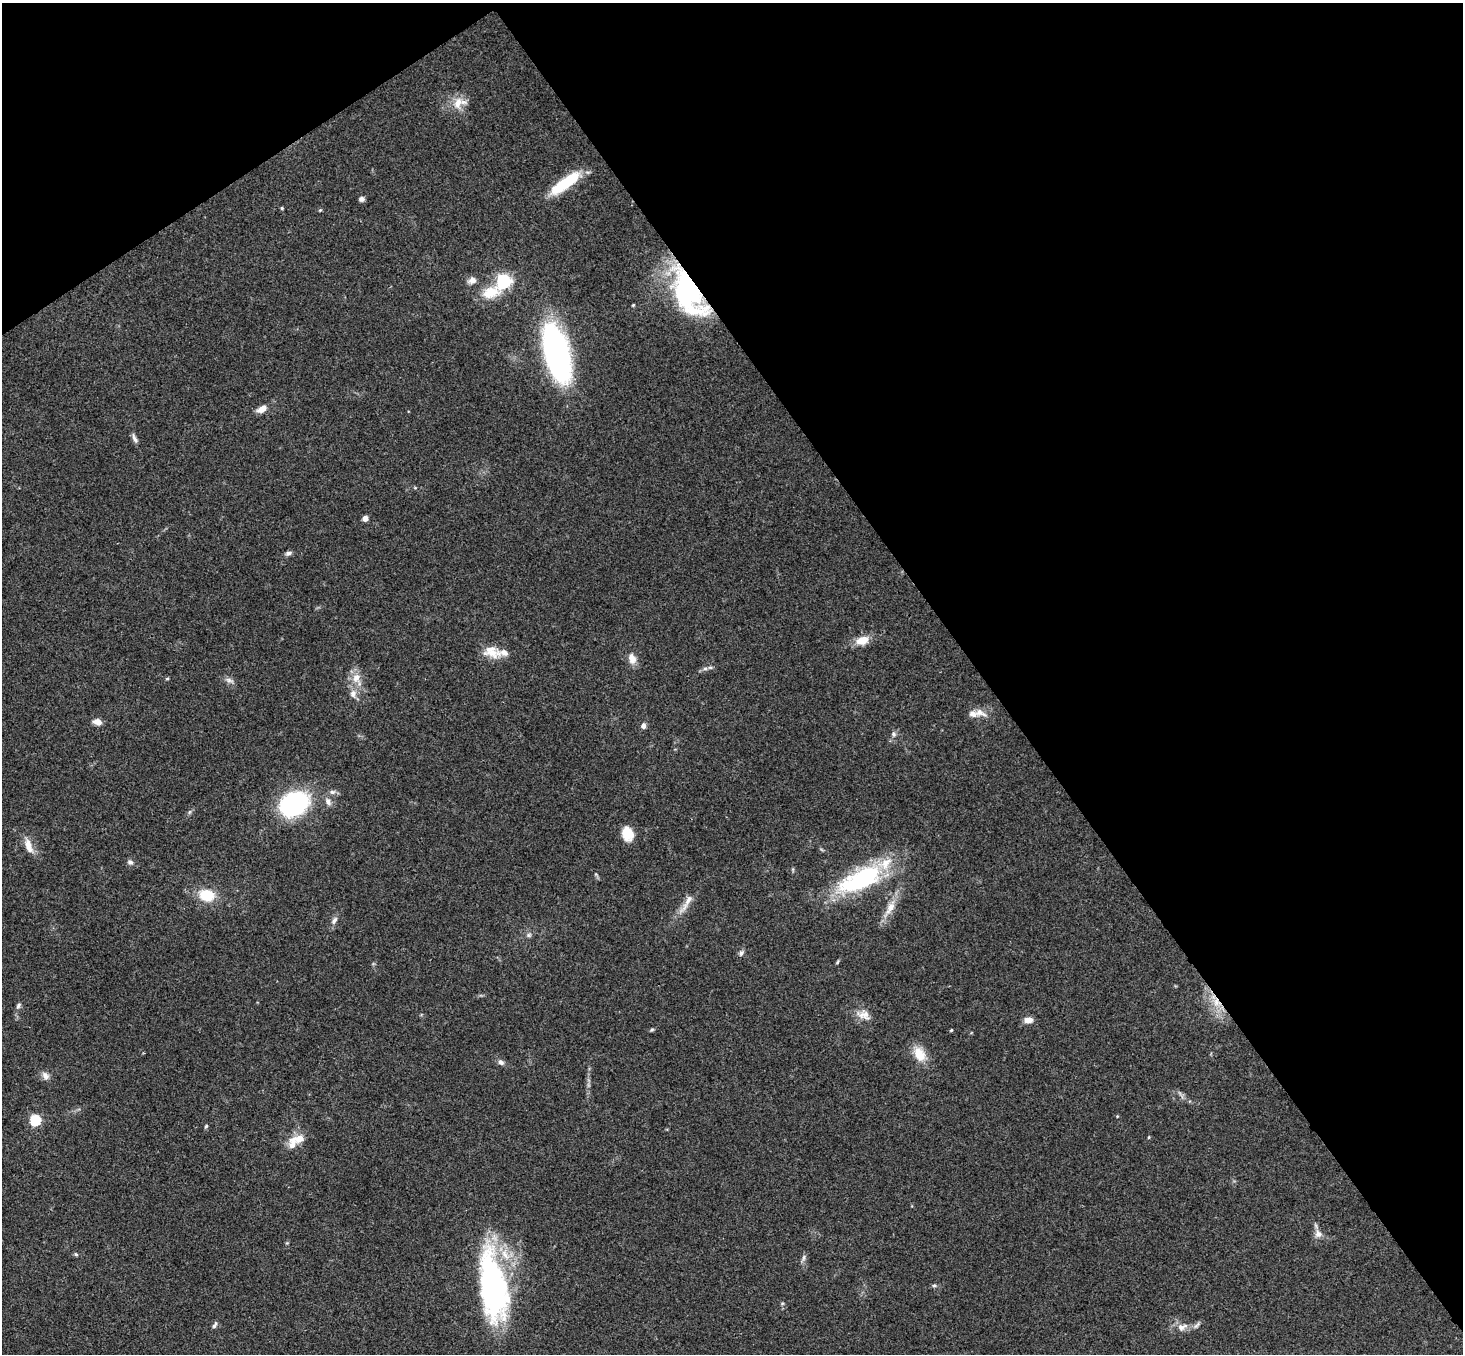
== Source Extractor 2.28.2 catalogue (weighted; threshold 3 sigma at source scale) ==
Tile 3 of 4 x 4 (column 3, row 1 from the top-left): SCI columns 2978-4438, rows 4385-5736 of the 5950 x 5930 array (HDU 1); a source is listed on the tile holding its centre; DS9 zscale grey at full resolution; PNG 1465 x 1356 px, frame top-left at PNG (2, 3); no overlay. Shown black and unused: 37% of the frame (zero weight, under 3 of 4 exposures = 6% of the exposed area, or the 3 px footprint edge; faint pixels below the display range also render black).
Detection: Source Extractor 2.28.2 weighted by HDU 2 'WHT'; one run over the whole footprint, this tile lists its part. Background 0.153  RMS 0.0072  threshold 0.0324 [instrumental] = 3 sigma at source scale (4.5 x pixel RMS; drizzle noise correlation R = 1.50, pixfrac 1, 0.05/0.05 arcsec/px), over >= 5 px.
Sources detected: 68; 4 inside a brighter listed object's ellipse — not listed separately; the other 64 listed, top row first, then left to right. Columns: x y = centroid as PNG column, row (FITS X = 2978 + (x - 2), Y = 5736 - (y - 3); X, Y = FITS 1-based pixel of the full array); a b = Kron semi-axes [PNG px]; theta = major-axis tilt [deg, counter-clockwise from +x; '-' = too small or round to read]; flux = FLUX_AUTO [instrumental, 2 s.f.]
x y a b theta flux
459 103 21 14 20 11
565 183 33 9 36 39
361 199 6 6 - 2.2
282 208 5 3 - 0.76
320 210 5 4 - 0.73
472 280 11 8 20 4
503 281 6 6 - 170
490 292 28 15 18 18
688 292 54 25 -63 120
633 305 4 3 - 0.69
557 354 56 21 -75 190
262 409 13 8 29 5.1
135 438 15 5 -63 2.7
365 518 4 4 - 7
288 553 9 6 14 2.1
862 640 17 10 18 10
492 652 25 14 -12 12
632 659 14 9 -71 6.3
705 668 7 4 1 1.7
356 678 15 12 84 9.2
167 679 5 3 - 0.75
229 680 13 6 -21 2.9
353 694 11 9 69 4.7
980 713 20 9 -19 6.6
97 722 11 7 -16 4.3
643 726 7 6 - 2.8
894 734 7 6 - 1.9
332 792 8 6 12 2.2
328 802 10 7 -64 3.6
294 804 21 16 28 130
627 833 14 11 -72 15
28 846 21 9 -70 7.8
130 862 9 6 -27 2
860 880 60 24 26 84
207 895 12 10 -11 25
687 903 38 7 58 8.3
890 908 29 10 59 11
334 920 12 6 63 2.9
529 935 7 5 21 1.6
741 953 8 6 63 1.9
838 962 6 3 80 0.88
1217 1002 14 10 -69 10
18 1005 9 5 60 1.8
864 1015 19 12 -17 7.5
1028 1020 9 6 7 6
652 1030 6 4 29 0.98
951 1030 3 3 - 0.87
919 1054 20 13 -64 13
501 1062 8 6 -39 2.5
45 1076 12 8 -44 3.7
1117 1116 4 3 - 0.63
35 1120 5 5 - 62
206 1126 6 3 46 0.88
1149 1137 5 3 - 0.64
292 1143 19 12 82 8.9
1318 1234 11 10 - 4.4
287 1243 4 4 - 0.74
76 1254 5 4 - 1
804 1258 10 5 80 2.1
934 1285 6 5 - 1.2
493 1286 78 28 -82 170
215 1325 10 5 64 1.8
1196 1325 12 5 47 2.2
1181 1327 10 9 - 4.6
Overlapping masked pixels (flux is a lower limit): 2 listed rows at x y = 688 292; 1217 1002